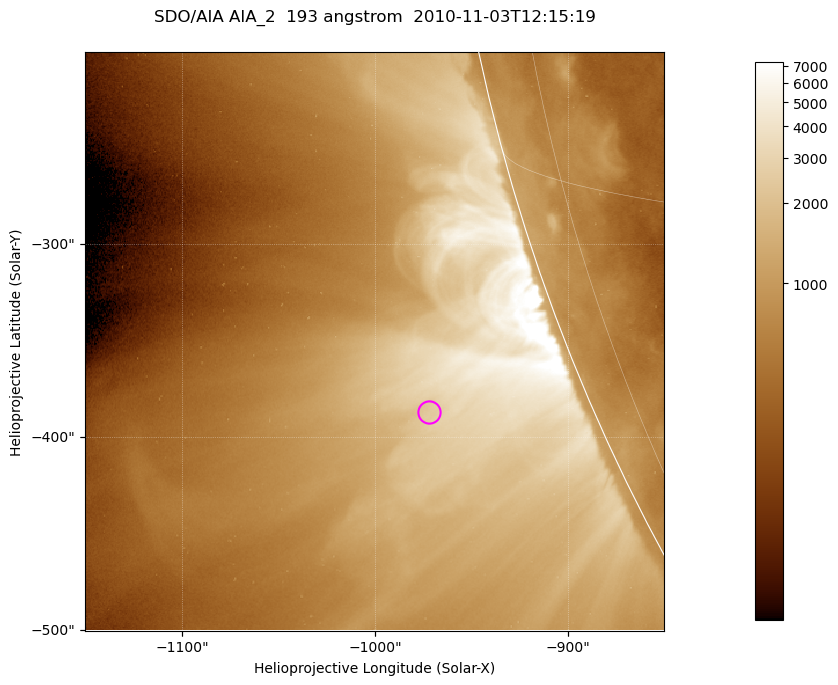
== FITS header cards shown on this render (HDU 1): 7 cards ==
TELESCOP= 'SDO/AIA '           / For AIA: SDO/AIA
INSTRUME= 'AIA_2   '           / For AIA: AIA_ATA1, AIA_ATA2, AIA_ATA3 or AIA_AT
WAVELNTH=                  193 / [angstrom] Wavelength
WAVEUNIT= 'angstrom'           / Wavelength unit: angstrom
DATE-OBS= '2010-11-03T12:15:19.837' / [ISO] Date when observation started; ISO 8
CTYPE1  = 'HPLN-TAN'           / CTYPE1; Typically HPLN
CTYPE2  = 'HPLT-TAN'           / CTYPE2; Typically HPLT

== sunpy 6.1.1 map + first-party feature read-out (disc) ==
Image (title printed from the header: SDO/AIA AIA_2  193 angstrom  2010-11-03T12:15:19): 500 x 500 px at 0.6 arcsec/px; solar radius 967 arcsec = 1612 px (partial field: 0.5% of the solar disc is inside the frame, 16% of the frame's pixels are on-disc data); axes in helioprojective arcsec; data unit not stated in the header (colour bar unlabelled)
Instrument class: DISC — disc imager (sunpy class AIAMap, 193 A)
Bright regions (active regions / flare kernels): reference = the on-disc median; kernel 5 px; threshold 5 sigma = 1063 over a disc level ~642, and >= 1.15x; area >= 250 px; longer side >= 6 px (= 3.6 arcsec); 0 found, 0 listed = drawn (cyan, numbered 1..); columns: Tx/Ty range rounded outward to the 2 arcsec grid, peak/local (2 s.f.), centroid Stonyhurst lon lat
Off-limb structures (1.02-1.3 R_sun): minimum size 125 px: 2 found; the strongest spans PA ~110..115 deg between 1.02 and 1.22 R_sun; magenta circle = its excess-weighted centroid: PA ~110 deg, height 1.08 R_sun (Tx ~-972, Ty ~-388 arcsec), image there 2.3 x the reference